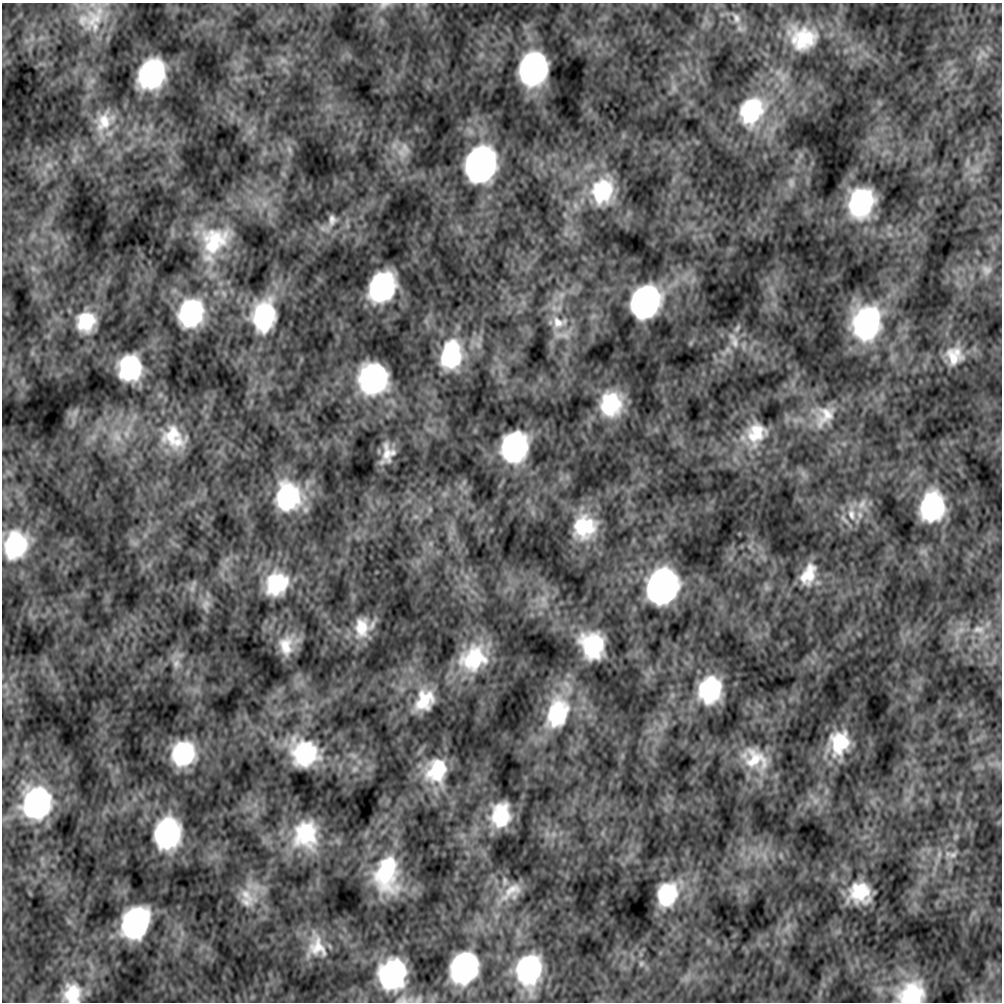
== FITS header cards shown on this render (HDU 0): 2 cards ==
NAXIS1  =                 1000
NAXIS2  =                 1000

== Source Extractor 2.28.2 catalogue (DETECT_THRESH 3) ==
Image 1000 x 1000 px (HDU 0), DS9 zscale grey, 1 PNG px = 1 image px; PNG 1004 x 1004 px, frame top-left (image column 1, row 1000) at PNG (2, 3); no overlay
Background -1.88e-10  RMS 1.3e-08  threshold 3.82e-08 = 3 sigma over >= 5 px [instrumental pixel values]
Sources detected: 102; all 102 listed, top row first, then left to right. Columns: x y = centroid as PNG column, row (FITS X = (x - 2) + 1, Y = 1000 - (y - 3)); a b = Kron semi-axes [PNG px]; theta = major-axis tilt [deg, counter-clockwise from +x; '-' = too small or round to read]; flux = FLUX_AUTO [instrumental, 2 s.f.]
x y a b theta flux
384 5 20 9 21 8.0e-06
417 5 7 4 72 1.5e-06
736 18 15 10 -68 7.8e-06
94 19 43 20 57 3.5e-05
803 38 31 26 -6 5.1e-05
979 57 8 5 46 2.9e-06
283 60 8 6 -45 3.6e-06
533 69 25 20 76 2.0e-04
152 74 24 20 62 1.3e-04
783 78 13 8 69 7.8e-06
674 88 8 6 -79 3.3e-06
751 111 37 29 58 8.8e-05
104 122 35 22 59 3.4e-05
289 150 12 5 -67 3.3e-06
401 152 19 13 -43 1.4e-05
74 161 7 4 -72 2.1e-06
480 164 27 22 73 3.0e-04
49 165 12 9 -24 7.5e-06
791 183 13 9 -84 5.8e-06
602 191 34 26 72 6.2e-05
861 202 24 20 74 1.1e-04
332 220 17 10 85 7.4e-06
214 240 39 30 32 6.3e-05
986 270 15 13 -15 7.8e-06
382 287 25 19 61 1.4e-04
561 295 9 7 16 4.6e-06
645 302 24 20 63 2.3e-04
191 313 25 21 67 1.1e-04
264 316 32 22 81 8.6e-05
86 322 22 19 64 3.7e-05
559 322 25 18 -1 2.1e-05
866 323 31 25 80 1.6e-04
737 328 13 6 53 3.8e-06
562 335 28 8 -1 8.2e-06
734 341 27 11 -66 1.1e-05
728 350 10 8 -26 4.5e-06
451 355 30 21 80 8.7e-05
954 356 24 22 88 2.5e-05
130 368 21 18 86 8.3e-05
373 379 25 24 - 1.5e-04
611 404 24 21 77 6.3e-05
75 412 10 6 63 3.7e-06
825 416 33 20 51 2.5e-05
756 433 30 24 67 3.5e-05
126 434 12 6 -79 5.6e-06
117 437 19 11 -65 1.5e-05
173 437 34 26 -40 4.0e-05
514 447 24 20 73 1.3e-04
387 454 18 11 78 1.5e-05
288 497 26 23 -88 9.7e-05
862 504 17 11 62 1.0e-05
932 507 24 19 80 1.1e-04
851 514 20 12 -82 1.4e-05
860 515 11 8 -70 6.6e-06
416 517 7 4 -19 2.0e-06
584 527 24 22 51 4.6e-05
15 545 26 21 72 8.3e-05
808 575 27 16 68 2.5e-05
277 584 29 25 62 5.8e-05
662 587 25 21 70 3.4e-04
192 588 9 6 70 3.5e-06
205 605 17 11 74 6.9e-06
362 627 29 19 84 2.8e-05
961 630 10 7 16 5.6e-06
979 630 20 12 -10 1.6e-05
287 645 18 13 57 2.2e-05
592 645 24 20 -68 5.8e-05
473 658 34 28 39 6.8e-05
176 664 14 11 78 8.5e-06
710 690 22 18 73 7.8e-05
424 700 29 21 59 3.4e-05
557 713 46 29 72 8.3e-05
839 743 27 21 78 4.6e-05
304 753 25 22 -40 7.5e-05
183 754 24 22 66 7.1e-05
756 759 35 26 -34 3.8e-05
436 771 32 25 72 5.2e-05
816 801 9 7 0 4.8e-06
37 803 27 24 73 1.6e-04
501 815 21 16 80 4.5e-05
167 833 26 21 81 1.3e-04
306 835 34 29 84 6.9e-05
956 837 8 6 69 2.0e-06
953 855 14 8 31 5.3e-06
387 874 43 26 89 8.7e-05
505 881 14 6 -86 4.3e-06
511 891 36 14 37 2.1e-05
860 893 22 21 - 4.0e-05
667 894 20 16 70 4.9e-05
246 895 39 16 -35 2.4e-05
246 902 19 11 -31 9.9e-06
136 922 25 20 62 1.8e-04
788 927 12 5 63 3.7e-06
316 946 33 25 -83 3.2e-05
641 964 8 6 59 2.0e-06
464 968 24 20 67 1.7e-04
529 970 32 24 83 1.2e-04
392 974 25 22 77 1.4e-04
72 994 25 22 78 3.3e-05
912 994 30 24 22 5.8e-05
418 999 11 7 45 3.6e-06
402 1000 21 11 -3 8.7e-06
At the frame edge (FLAGS 8, measured only in part): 4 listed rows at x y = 384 5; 72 994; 912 994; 402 1000